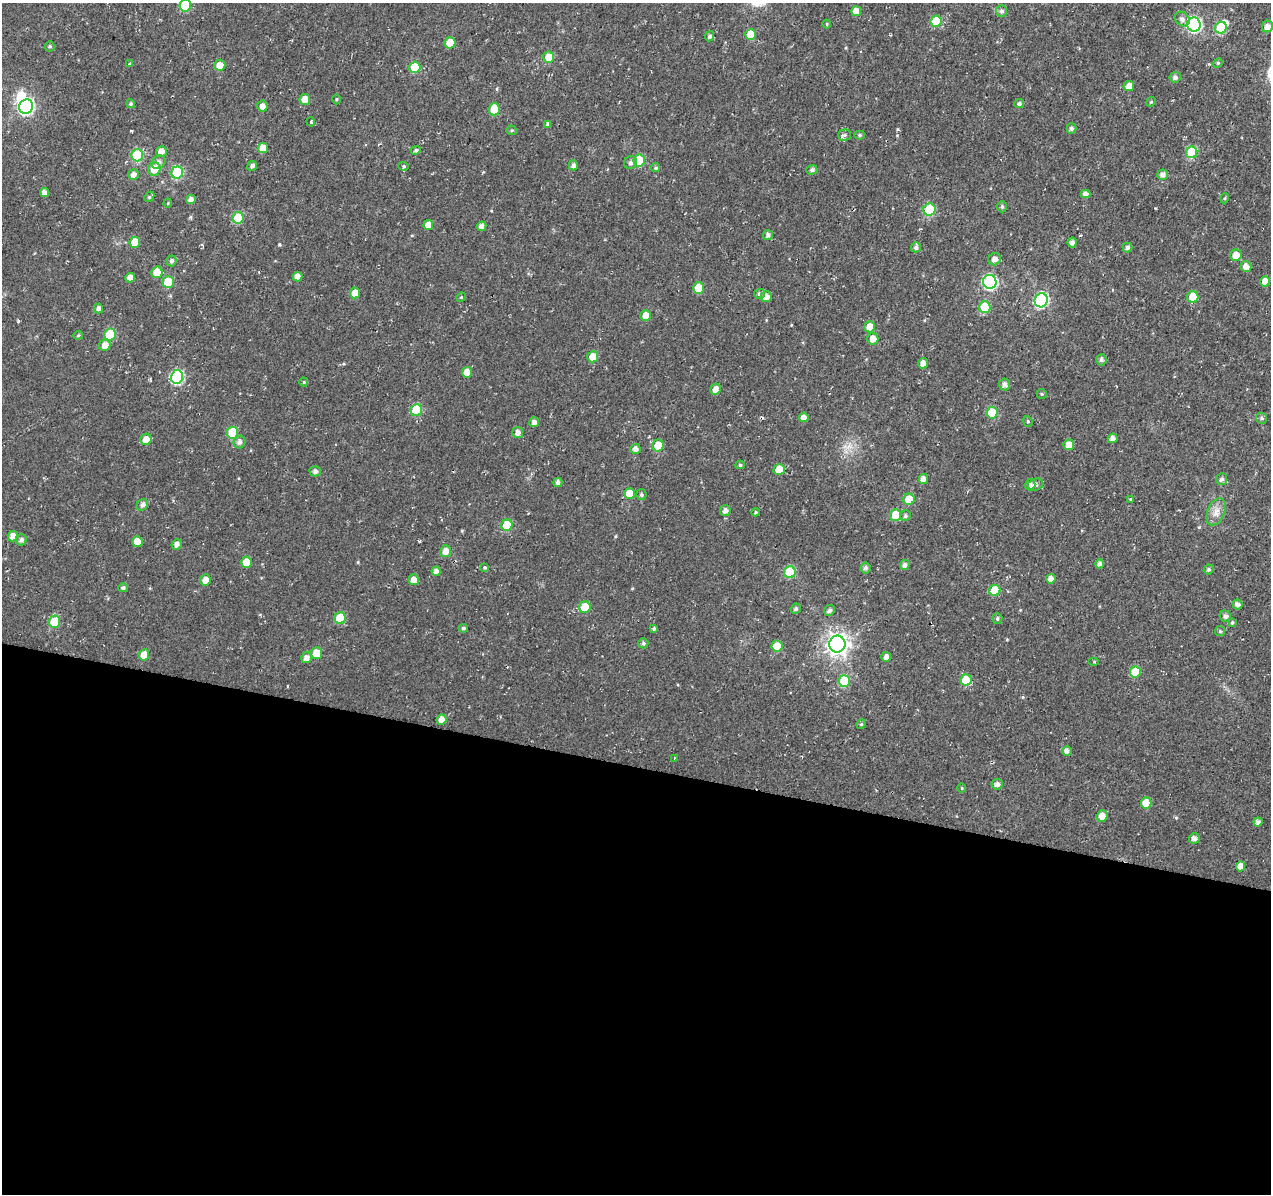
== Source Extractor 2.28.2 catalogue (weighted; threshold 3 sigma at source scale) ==
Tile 14 of 4 x 4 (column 2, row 4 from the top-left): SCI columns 1286-2554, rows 281-1472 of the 5101 x 5331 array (HDU 1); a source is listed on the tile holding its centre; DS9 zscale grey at full resolution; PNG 1273 x 1196 px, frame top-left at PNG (2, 3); each listed source drawn as its Kron ellipse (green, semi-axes under 4 px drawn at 4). Shown black and unused: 36% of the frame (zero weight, under 2 of 3 exposures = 2% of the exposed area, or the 3 px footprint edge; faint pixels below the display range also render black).
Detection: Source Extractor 2.28.2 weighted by HDU 2 'WHT'; one run over the whole footprint, this tile lists its part. Background 0.0148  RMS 0.0053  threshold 0.0239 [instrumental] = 3 sigma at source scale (4.5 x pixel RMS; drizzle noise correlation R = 1.50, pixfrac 1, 0.0396/0.0396 arcsec/px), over >= 5 px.
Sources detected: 189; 2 inside a brighter object's white glare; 1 cosmic-ray / hot-pixel residue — neither listed nor drawn; the other 186 listed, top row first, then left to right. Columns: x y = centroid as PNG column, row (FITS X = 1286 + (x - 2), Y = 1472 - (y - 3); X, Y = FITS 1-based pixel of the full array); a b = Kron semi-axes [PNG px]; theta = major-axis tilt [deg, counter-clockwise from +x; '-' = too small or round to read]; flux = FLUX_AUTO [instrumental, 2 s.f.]
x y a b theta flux
185 6 6 5 - 26
856 11 5 5 - 5.1
1002 11 6 5 - 1.5
1182 19 8 6 -40 1.9
936 21 5 5 - 15
827 24 4 4 - 0.58
1194 24 7 7 - 79
1267 26 6 5 - 3.5
1221 28 6 5 - 21
751 34 5 5 - 9.9
710 36 5 4 - 1.2
450 43 5 5 - 12
50 46 5 4 - 0.83
549 57 5 5 - 8.5
1218 63 5 4 - 0.65
130 64 4 3 - 0.52
220 65 5 5 - 5.5
415 67 5 5 - 15
1175 77 5 5 - 1.6
1129 86 5 5 - 4.2
305 99 5 5 - 4.9
336 99 5 3 - 0.53
1151 102 5 4 - 0.67
131 104 4 4 - 0.92
1019 104 5 4 - 1.4
262 106 5 5 - 3.1
26 107 7 6 - 100
494 109 6 5 - 17
311 122 4 3 - 0.5
548 124 4 4 - 1.4
1072 128 5 5 - 1.5
512 130 5 4 - 0.67
844 135 6 5 - 1.3
860 135 5 4 - 0.84
263 148 5 5 - 5.7
416 150 5 4 - 1
161 151 5 5 - 3.9
1192 152 6 5 - 25
137 155 6 6 - 31
639 161 6 5 - 21
159 162 7 6 - 2.2
631 163 7 6 - 1.5
573 165 5 4 - 1.7
252 166 5 5 - 1.8
404 166 5 4 - 0.82
656 168 5 4 - 0.88
154 169 6 6 - 6.9
812 170 5 5 - 1.4
177 172 6 6 - 34
133 175 5 5 - 3
1163 175 5 5 - 2.6
44 192 4 4 - 2.8
1086 194 5 4 - 2.4
149 197 5 4 - 0.66
1225 198 5 3 - 0.57
191 199 5 4 - 2.5
168 203 5 3 - 0.43
1002 207 6 5 - 0.92
929 210 6 6 - 21
238 218 6 5 - 21
428 225 5 5 - 4.7
481 226 5 4 - 2.8
768 235 5 5 - 1.8
135 242 5 5 - 8.5
1072 242 5 4 - 1.9
916 247 5 5 - 1.6
1127 247 5 5 - 1.3
1236 255 6 5 - 6.5
995 259 6 6 - 3.1
172 261 5 4 - 1.4
1246 266 5 5 - 3.6
157 272 6 5 - 7.2
297 277 5 5 - 3.2
130 278 5 4 - 3.9
1265 281 5 5 - 4.5
168 282 6 5 - 18
990 282 7 6 - 75
698 288 5 5 - 12
355 293 5 5 - 6.9
759 294 5 5 - 1.1
461 297 5 4 - 0.57
766 297 5 5 - 3.8
1193 297 6 5 - 8.4
1041 300 7 6 - 77
985 307 6 5 - 21
98 308 5 4 - 2
646 315 5 5 - 3.9
870 327 5 5 - 7.2
78 335 5 4 - 0.66
110 335 6 5 - 20
873 339 6 5 - 4.2
105 345 6 5 - 4.1
593 357 5 5 - 7.8
1101 360 5 5 - 1.5
923 363 5 5 - 3.7
467 372 5 5 - 5.7
177 377 7 6 - 60
304 382 4 4 - 0.56
1005 385 6 5 - 2.4
715 389 6 5 - 3.4
1042 394 5 4 - 0.62
416 410 6 5 - 24
992 413 6 5 - 18
804 417 5 5 - 3.3
1262 418 5 5 - 1.1
1028 421 5 4 - 0.79
534 422 5 5 - 2.3
232 433 6 6 - 23
518 433 5 5 - 2.4
1113 438 5 4 - 2.5
146 439 6 5 - 4.7
239 442 6 6 - 2
658 445 6 5 - 7.5
1069 445 5 5 - 5.2
635 449 5 5 - 2.4
740 465 4 4 - 0.86
779 469 6 5 - 7.6
315 471 5 5 - 1.9
923 479 5 5 - 2.7
1222 479 6 5 - 1.7
558 482 4 4 - 1.7
1036 484 7 6 - 1.7
1030 485 5 5 - 2.9
629 494 5 5 - 9.8
641 495 5 5 - 0.94
909 499 5 5 - 14
1130 499 4 4 - 0.52
142 505 6 5 - 2.1
725 511 6 5 - 2.4
756 512 4 3 - 0.6
1216 512 14 8 68 4.1
895 515 6 5 - 12
905 516 5 5 - 1.1
507 525 6 5 - 17
13 536 5 5 - 3.7
21 540 6 5 - 1.8
137 541 5 5 - 6.4
177 544 5 5 - 2.5
446 551 6 5 - 3.6
246 562 5 5 - 8.1
1100 564 4 4 - 2.1
905 565 5 5 - 1.9
485 567 4 3 - 0.71
866 568 5 5 - 1.6
1209 569 5 4 - 1.1
436 571 4 4 - 2.5
790 572 6 6 - 26
1051 579 5 4 - 3.3
205 580 5 5 - 3.9
414 580 5 5 - 3.8
123 588 5 4 - 1.1
995 590 6 5 - 14
1237 604 5 5 - 2.1
585 607 6 5 - 13
796 609 5 5 - 1.2
829 610 6 5 - 1.6
1225 616 5 5 - 2
340 618 6 5 - 18
997 619 5 5 - 0.93
54 622 6 5 - 18
1232 622 4 3 - 0.71
463 628 4 4 - 1
654 629 4 4 - 0.93
1220 631 5 5 - 0.86
643 643 5 5 - 1.1
837 644 8 8 - 350
777 646 5 5 - 8
316 653 6 5 - 8.1
144 655 6 5 - 5.2
886 657 5 5 - 2.4
306 658 6 5 - 2.7
1094 662 5 3 - 0.48
1135 672 5 5 - 13
966 680 5 5 - 12
844 681 6 6 - 24
442 720 5 5 - 4
861 724 5 4 - 0.75
1067 751 5 5 - 2.2
674 758 3 2 - 0.38
997 784 5 5 - 2.4
962 788 4 4 - 0.56
1146 803 5 5 - 8.9
1102 816 6 5 - 4.7
1258 822 4 4 - 1.8
1194 839 5 5 - 2.5
1241 866 5 4 - 4.4
Isophote crosses this tile's border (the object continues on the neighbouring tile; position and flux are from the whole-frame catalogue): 1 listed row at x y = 185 6